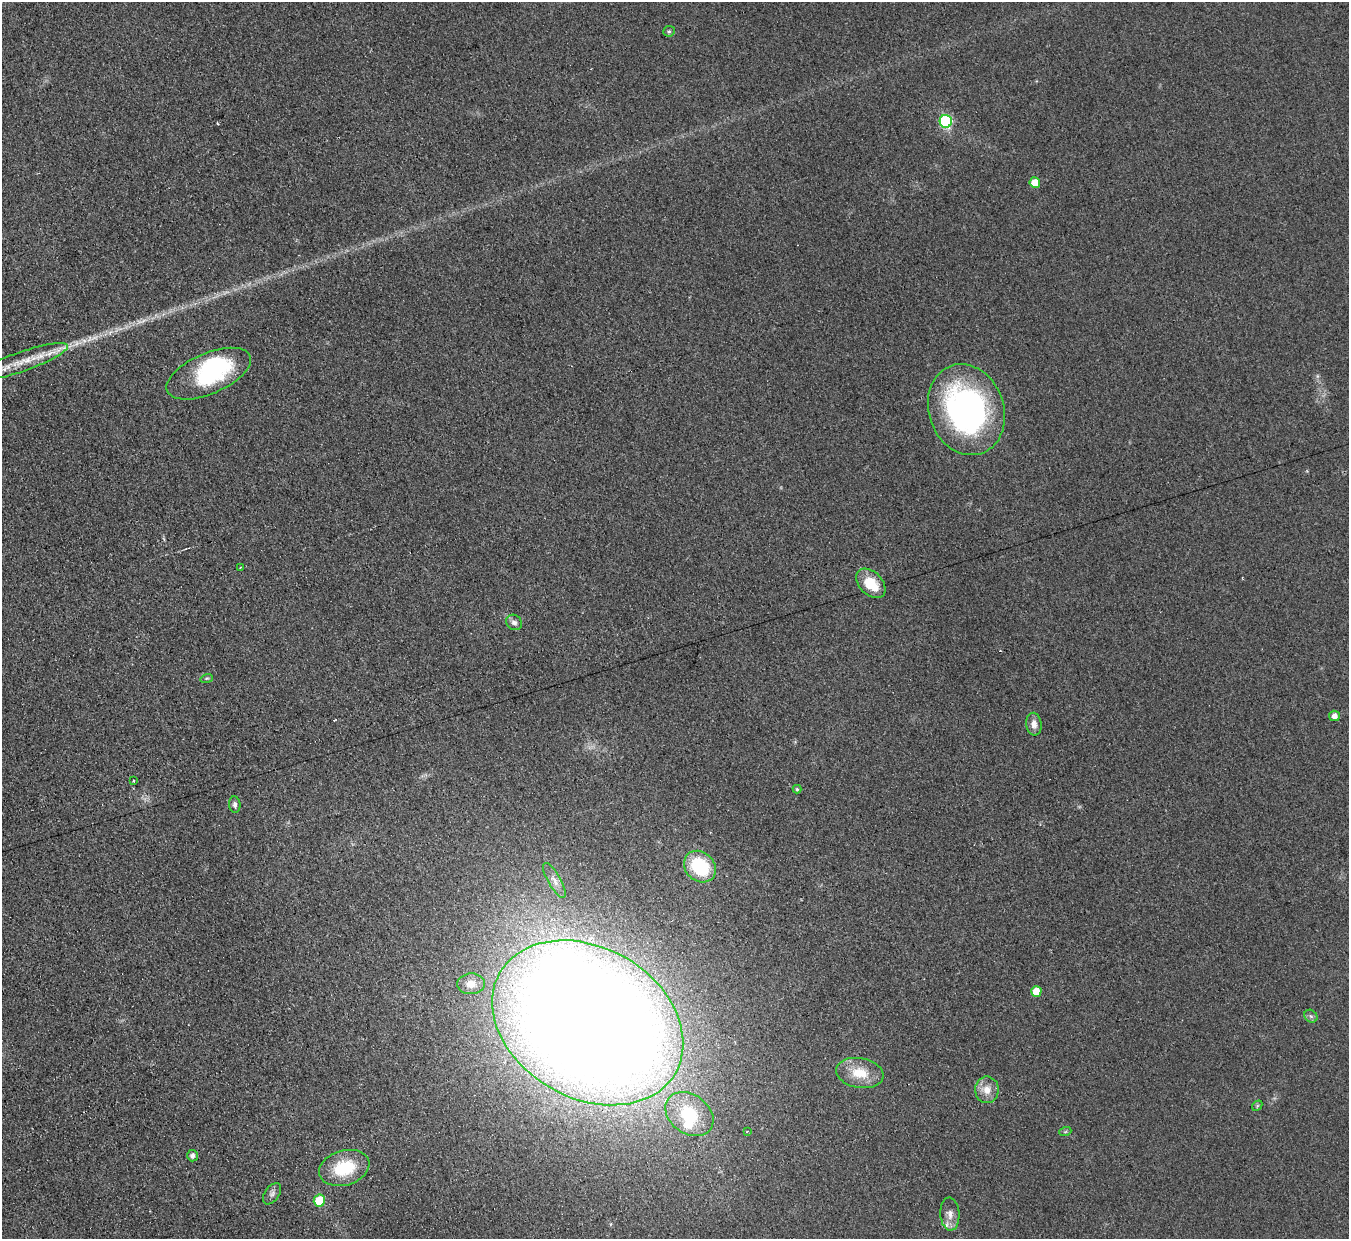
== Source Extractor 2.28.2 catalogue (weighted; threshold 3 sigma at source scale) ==
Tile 7 of 4 x 4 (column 3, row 2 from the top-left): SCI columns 2713-4059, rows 2754-3990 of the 5414 x 5374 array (HDU 1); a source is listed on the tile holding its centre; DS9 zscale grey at full resolution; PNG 1351 x 1241 px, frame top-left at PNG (2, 2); each listed source drawn as its Kron ellipse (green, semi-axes under 4 px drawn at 4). Shown black and unused: <1% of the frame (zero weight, under 2 of 3 exposures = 2% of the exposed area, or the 3 px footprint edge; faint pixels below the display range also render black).
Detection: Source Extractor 2.28.2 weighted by HDU 2 'WHT'; one run over the whole footprint, this tile lists its part. Background 0.0903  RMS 0.011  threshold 0.0504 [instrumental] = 3 sigma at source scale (4.5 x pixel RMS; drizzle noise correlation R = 1.50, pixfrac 1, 0.05/0.05 arcsec/px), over >= 5 px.
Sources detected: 38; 3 inside a brighter object's white glare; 1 cosmic-ray / hot-pixel residue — neither listed nor drawn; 2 inside a brighter listed object's ellipse — not listed separately; the other 32 listed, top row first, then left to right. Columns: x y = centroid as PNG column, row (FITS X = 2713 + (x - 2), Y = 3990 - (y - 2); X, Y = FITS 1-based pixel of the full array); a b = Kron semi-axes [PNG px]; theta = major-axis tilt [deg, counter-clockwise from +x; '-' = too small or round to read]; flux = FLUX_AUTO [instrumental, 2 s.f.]
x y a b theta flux
669 31 6 5 - 1.8
946 121 6 6 - 140
1035 183 5 5 - 19
22 361 48 10 19 36
209 374 45 20 23 110
966 410 46 37 -70 310
240 567 3 2 - 1.5
871 583 17 11 -44 29
514 622 8 7 - 4.3
207 678 6 4 18 1.6
1334 716 5 5 - 6.8
1034 724 11 7 -83 8
133 781 3 2 - 1.2
797 789 4 4 - 1.6
235 805 8 6 -84 3.6
700 867 17 14 -43 71
554 880 20 6 -60 7.9
471 984 14 10 3 12
1036 991 5 5 - 17
1311 1016 7 5 -44 2.9
588 1023 101 75 -30 3600
860 1073 24 15 -10 28
987 1090 13 12 - 13
1257 1106 6 4 48 1.6
689 1114 26 19 -36 54
747 1131 2 2 - 1.1
1065 1132 6 4 19 1.4
192 1156 6 5 - 4.6
344 1168 26 17 16 51
272 1194 12 7 55 4.6
319 1201 6 5 - 33
950 1214 16 9 -86 9.2